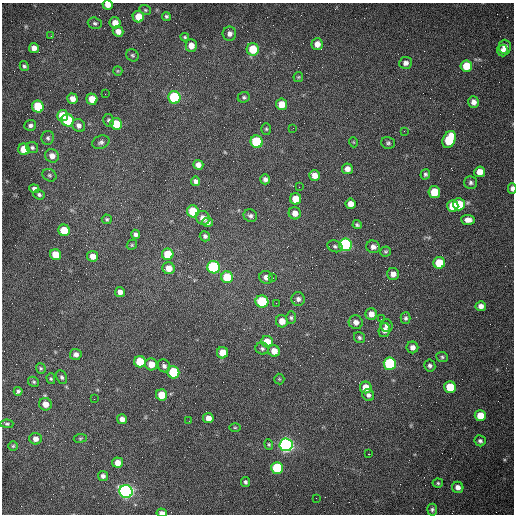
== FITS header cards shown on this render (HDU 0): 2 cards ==
NAXIS1  =                  512 /fastest changing axis
NAXIS2  =                  512 /next to fastest changing axis

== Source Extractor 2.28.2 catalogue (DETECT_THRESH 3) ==
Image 512 x 512 px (HDU 0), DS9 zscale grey, 1 PNG px = 1 image px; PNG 516 x 516 px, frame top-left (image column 1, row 512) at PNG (2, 3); each listed source drawn as its Kron ellipse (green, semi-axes under 4 px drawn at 4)
Background 1520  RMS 23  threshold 69.1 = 3 sigma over >= 5 px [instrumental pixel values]
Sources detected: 154; all 154 listed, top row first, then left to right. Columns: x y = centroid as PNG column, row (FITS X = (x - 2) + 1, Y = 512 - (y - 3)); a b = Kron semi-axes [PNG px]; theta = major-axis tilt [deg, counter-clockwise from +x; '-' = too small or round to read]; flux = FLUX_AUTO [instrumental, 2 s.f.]
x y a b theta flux
108 5 5 4 - 11000
145 10 6 4 -22 2300
166 16 4 4 - 2900
138 17 6 5 - 23000
95 23 7 5 -18 3400
115 23 5 5 - 14000
118 31 5 5 - 9400
229 34 7 7 - 6700
51 36 3 2 - 1600
185 37 4 3 - 1900
317 44 6 5 - 12000
191 45 6 5 - 13000
505 47 7 6 - 8400
34 48 5 5 - 8600
253 49 6 6 - 41000
502 50 6 5 - 6900
132 55 6 5 - 2800
406 63 6 6 - 6700
24 66 5 4 - 2700
466 66 6 6 - 33000
118 71 5 4 - 1700
298 77 5 5 - 1800
105 94 2 2 - 700
174 97 6 6 - 150000
244 97 6 5 - 3100
72 99 5 5 - 11000
92 99 5 5 - 22000
473 102 6 5 - 8600
281 104 5 5 - 20000
38 107 6 6 - 67000
63 116 5 5 - 44000
68 120 6 6 - 110000
109 120 6 5 - 3200
116 124 6 5 - 50000
30 125 6 5 - 4400
79 125 7 6 - 6800
293 128 2 2 - 640
266 129 6 5 - 2300
404 131 3 2 - 650
48 138 7 6 - 3700
449 140 9 6 67 69000
101 142 9 6 24 4600
257 142 6 6 - 110000
353 142 5 3 - 1400
388 143 7 5 -15 3200
32 147 6 5 - 3100
24 149 6 5 - 32000
52 156 7 6 - 10000
198 165 5 5 - 8600
347 169 5 5 - 9100
480 172 5 5 - 16000
425 174 5 5 - 3100
49 175 7 6 - 3000
315 175 5 5 - 12000
265 179 5 4 - 5300
196 181 5 4 - 5000
471 183 6 6 - 4200
299 187 2 2 - 970
512 188 5 3 - 5500
34 189 5 4 - 5400
434 192 6 5 - 38000
39 195 6 5 - 3200
296 199 6 5 - 26000
350 204 5 5 - 10000
459 204 6 6 - 49000
453 206 6 5 - 40000
193 211 6 6 - 43000
295 213 6 6 - 11000
250 216 7 6 - 4200
203 218 7 6 - 12000
107 219 5 5 - 2500
468 220 7 5 -3 8700
208 222 5 4 - 5100
357 225 4 4 - 2800
64 230 6 5 - 36000
136 234 5 4 - 4400
205 236 5 5 - 3900
132 245 5 4 - 2000
345 245 6 6 - 280000
335 246 8 5 -20 3500
373 247 7 6 - 6300
386 251 5 5 - 2300
168 254 6 5 - 41000
55 255 6 5 - 31000
93 256 5 5 - 11000
439 263 6 6 - 42000
214 267 6 6 - 200000
169 268 6 6 - 17000
393 274 6 6 - 9000
227 277 6 6 - 50000
266 277 7 6 - 7000
273 278 2 2 - 710
120 292 5 5 - 7500
298 299 7 6 - 5600
262 301 6 6 - 110000
276 303 2 2 - 1300
481 306 5 5 - 8000
371 314 6 6 - 11000
291 318 6 5 - 3000
406 318 5 5 - 3100
381 319 2 2 - 970
282 321 6 6 - 15000
356 322 7 6 - 8600
386 325 6 6 - 5400
384 330 7 5 74 7800
359 338 6 5 - 3100
267 342 6 5 - 26000
412 347 6 6 - 7200
262 348 7 6 - 3500
274 351 6 5 - 16000
223 353 6 5 - 21000
76 354 6 5 - 6400
442 357 6 5 - 2500
140 362 6 5 - 50000
151 364 6 6 - 17000
390 364 6 6 - 170000
164 366 7 6 - 4800
430 366 6 5 - 4300
41 368 5 5 - 2400
173 372 6 6 - 100000
61 377 7 5 -64 3400
51 379 5 4 - 2400
279 379 5 5 - 1800
34 382 6 4 -31 2400
366 387 6 6 - 21000
450 387 6 6 - 48000
18 391 4 4 - 3300
162 395 6 5 - 28000
368 395 6 5 - 4600
94 399 2 2 - 680
45 404 6 6 - 13000
480 416 5 5 - 26000
208 418 5 5 - 13000
122 419 5 5 - 8300
189 421 2 2 - 630
7 424 6 4 -1 2600
235 427 6 3 -1 1600
80 438 6 3 8 1700
35 439 6 6 - 8500
480 441 6 5 - 3800
269 444 5 4 - 2000
286 445 6 6 - 720000
13 446 5 4 - 2000
369 454 3 2 - 2000
118 463 5 5 - 13000
277 468 6 6 - 92000
103 476 5 5 - 4700
245 482 5 4 - 3100
438 483 5 4 - 2200
458 487 6 5 - 8200
126 491 7 6 - 590000
316 498 2 2 - 3400
432 510 6 5 - 3200
162 513 5 3 - 7100
At the frame edge (FLAGS 8, measured only in part): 3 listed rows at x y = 108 5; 512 188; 162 513